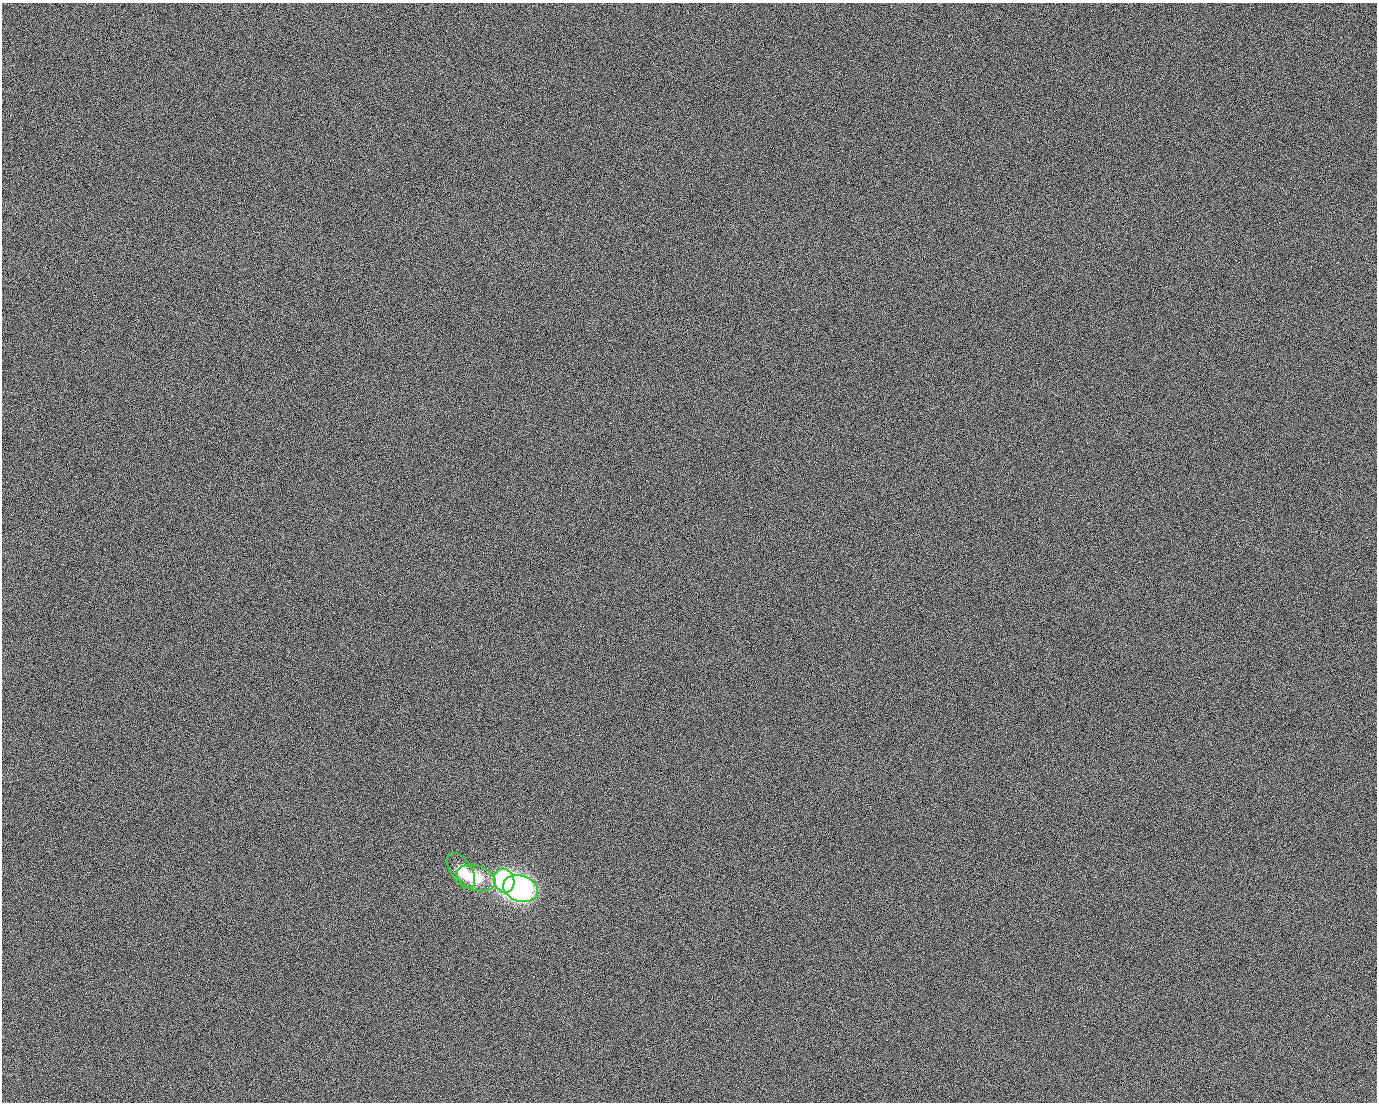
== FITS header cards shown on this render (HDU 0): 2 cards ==
NAXIS1  =                 1375 /fastest changing axis
NAXIS2  =                 1100 /next to fastest changing axis

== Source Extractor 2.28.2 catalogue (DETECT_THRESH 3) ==
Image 1375 x 1100 px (HDU 0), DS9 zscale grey, 1 PNG px = 1 image px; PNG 1379 x 1104 px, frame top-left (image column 1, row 1100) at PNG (2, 3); each listed source drawn as its Kron ellipse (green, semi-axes under 4 px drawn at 4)
Background 105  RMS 28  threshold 84.3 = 3 sigma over >= 5 px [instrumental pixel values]
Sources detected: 4; all 4 listed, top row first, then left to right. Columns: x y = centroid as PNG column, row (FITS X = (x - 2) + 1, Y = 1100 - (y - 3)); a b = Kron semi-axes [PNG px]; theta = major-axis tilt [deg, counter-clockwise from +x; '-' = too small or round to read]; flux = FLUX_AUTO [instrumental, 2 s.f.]
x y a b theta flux
461 870 20 10 -57 3.7e+04
476 878 20 12 -18 7.2e+04
504 881 12 10 -70 3.5e+05
520 889 18 13 -18 1.0e+06